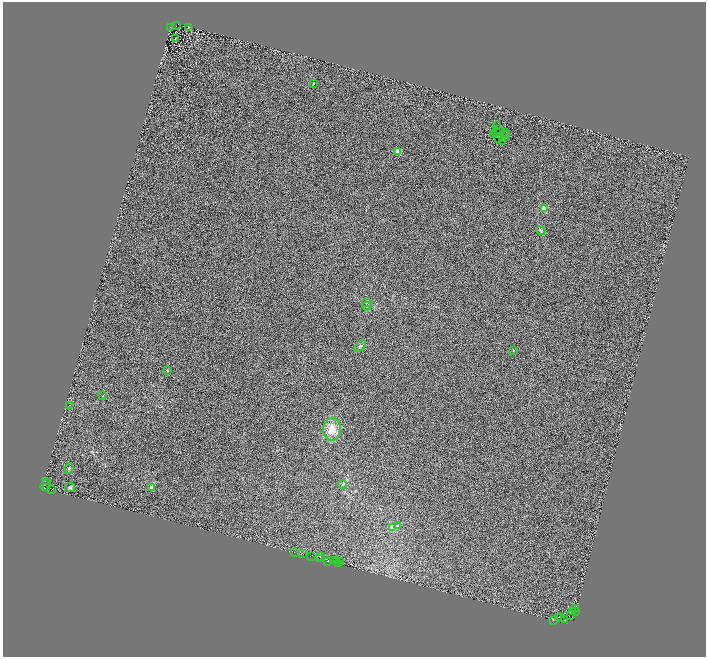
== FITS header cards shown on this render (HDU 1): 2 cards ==
NAXIS1  =                 1407
NAXIS2  =                 1309

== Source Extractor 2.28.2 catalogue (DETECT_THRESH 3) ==
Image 1407 x 1309 px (HDU 1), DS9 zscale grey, zoomed out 1/2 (1 PNG px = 2 x 2 image px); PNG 708 x 659 px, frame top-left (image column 2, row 1309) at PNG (3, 2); each listed source drawn as its Kron ellipse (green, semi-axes under 4 px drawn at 4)
Background 3.44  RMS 1.7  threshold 4.96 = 3 sigma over >= 5 px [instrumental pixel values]
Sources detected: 98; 44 cannot appear on this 1/2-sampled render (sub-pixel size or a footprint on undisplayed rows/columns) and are neither listed nor drawn; the other 54 listed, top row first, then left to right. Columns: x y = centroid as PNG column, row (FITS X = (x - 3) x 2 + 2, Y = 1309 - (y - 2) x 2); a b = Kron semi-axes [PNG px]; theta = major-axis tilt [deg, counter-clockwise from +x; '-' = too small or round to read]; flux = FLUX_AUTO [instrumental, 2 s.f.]
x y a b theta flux
176 26 3 1 - 180
170 27 2 1 - 2200
189 27 4 1 - 130
176 39 3 1 - 91
313 84 3 2 - 180
497 125 2 1 - 61
498 129 3 1 - 82
500 132 3 2 - 150
506 132 2 1 - 110
496 133 3 1 - 87
494 134 2 1 - 38
505 134 3 1 - 110
498 138 2 1 - 140
505 138 2 1 - 120
502 142 3 1 - 120
398 152 2 2 - 6700
544 208 2 2 - 9300
541 230 4 4 - 440
367 303 5 2 - 280
367 306 4 3 - 520
360 346 7 4 45 610
513 350 2 2 - 370
167 370 2 2 - 330
102 396 2 2 - 140
69 405 2 2 - 130
332 429 11 9 87 5000
69 468 5 4 - 450
46 482 3 2 - 730
342 484 4 3 - 350
46 485 6 2 54 7100
47 487 3 2 - 4000
70 487 5 4 - 510
151 487 2 2 - 3300
51 490 2 1 - 1600
398 526 3 3 - 470
392 527 3 3 - 15000
294 552 2 1 - 180
303 554 3 1 - 500
311 556 3 2 - 540
320 556 2 1 - 610
320 559 3 1 - 2600
327 561 2 1 - 880
334 561 4 2 - 2200
337 561 2 2 - 1400
340 562 2 1 - 250
339 563 2 1 - 250
576 609 2 1 - 2800
572 611 3 2 - 12000
576 611 2 1 - 350
570 615 2 1 - 3300
559 617 2 1 - 570
560 617 2 1 - 860
553 620 3 1 - 260
565 620 2 1 - 1000
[44 sub-pixel or undisplayed-footprint detections neither listed nor drawn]